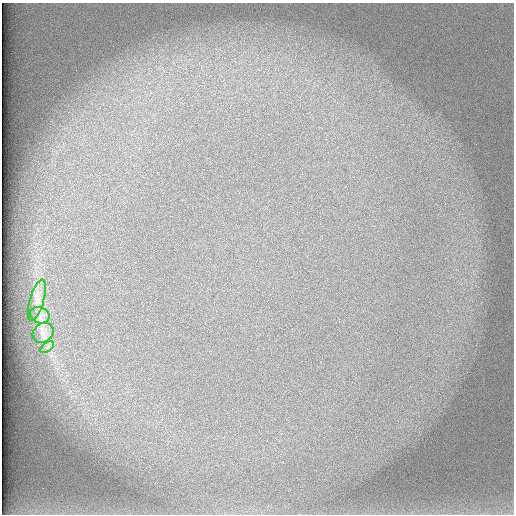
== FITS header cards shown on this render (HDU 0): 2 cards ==
NAXIS1  =                  512 /
NAXIS2  =                  512 /

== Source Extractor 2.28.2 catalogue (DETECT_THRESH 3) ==
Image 512 x 512 px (HDU 0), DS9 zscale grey, 1 PNG px = 1 image px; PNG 516 x 516 px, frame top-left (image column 1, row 512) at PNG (2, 3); each listed source drawn as its Kron ellipse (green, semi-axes under 4 px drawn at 4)
Background 101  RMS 3.1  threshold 9.38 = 3 sigma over >= 5 px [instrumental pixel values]
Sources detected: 4; all 4 listed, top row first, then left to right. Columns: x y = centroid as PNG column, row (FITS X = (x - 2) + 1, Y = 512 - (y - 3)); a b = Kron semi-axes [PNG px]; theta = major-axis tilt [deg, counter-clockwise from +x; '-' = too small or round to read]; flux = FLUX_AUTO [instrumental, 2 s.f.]
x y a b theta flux
37 300 21 7 74 2000
40 315 10 7 -20 1200
43 333 11 9 37 1400
47 347 8 4 36 450